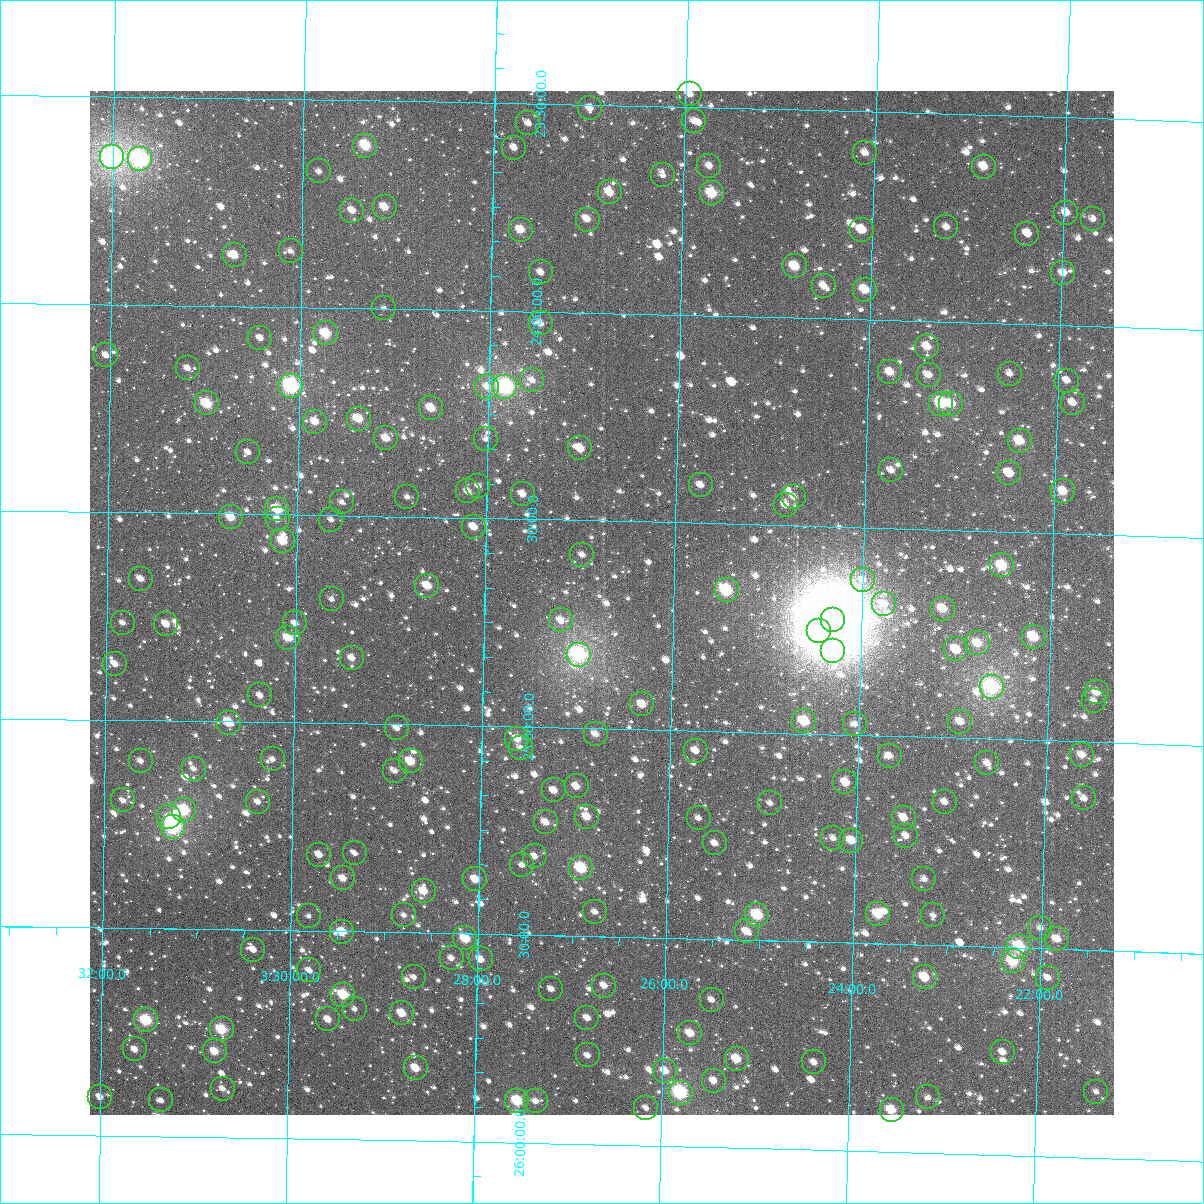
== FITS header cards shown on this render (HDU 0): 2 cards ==
NAXIS1  =                 1024
NAXIS2  =                 1024

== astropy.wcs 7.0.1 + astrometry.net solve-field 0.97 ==
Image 1024 x 1024 px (HDU 0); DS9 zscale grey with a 90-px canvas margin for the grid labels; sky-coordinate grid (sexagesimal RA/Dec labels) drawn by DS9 from the SOLVED WCS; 198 Tycho-2 reference stars matched to detected sources circled (green)
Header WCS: RA---TAN-SIP/DEC--TAN-SIP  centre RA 03:26:46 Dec +24:42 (51.69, +24.70 deg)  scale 8.66 arcsec/px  FOV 147.8' x 147.8'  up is +179 deg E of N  parity flipped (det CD > 0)
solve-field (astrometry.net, Tycho-2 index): VERIFIED the header's WCS against the Tycho-2 star catalogue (verified at 6 index scales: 17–198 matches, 0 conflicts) and refined it, rather than solving blind
Solved WCS: RA---TAN-SIP/DEC--TAN-SIP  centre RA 03:26:46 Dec +24:42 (51.69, +24.70 deg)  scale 8.66 arcsec/px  FOV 147.8' x 147.9'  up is +179 deg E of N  parity flipped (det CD > 0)
The solver's refit moves the header's centre by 1.1 arcsec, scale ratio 1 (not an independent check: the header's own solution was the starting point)
Tycho-2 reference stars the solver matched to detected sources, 198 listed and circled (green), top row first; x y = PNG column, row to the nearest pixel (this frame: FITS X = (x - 90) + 1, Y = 1024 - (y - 91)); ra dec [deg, ICRS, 3 dp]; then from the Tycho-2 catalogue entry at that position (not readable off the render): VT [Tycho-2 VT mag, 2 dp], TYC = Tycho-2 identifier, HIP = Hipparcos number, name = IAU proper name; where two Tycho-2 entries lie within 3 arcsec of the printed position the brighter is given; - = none
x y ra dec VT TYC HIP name
690 94 51.488 +23.468 11.03 1797-1193-1 - -
590 108 51.750 +23.508 11.54 1797-859-1 - -
694 121 51.476 +23.533 11.58 1797-923-1 - -
528 123 51.910 +23.548 11.49 1797-1001-1 - -
365 146 52.337 +23.609 9.46 1798-731-1 - -
514 148 51.946 +23.607 11.60 1797-897-1 - -
865 153 51.025 +23.599 11.36 1797-524-1 - -
112 157 53.003 +23.647 7.45 1798-588-1 - -
140 159 52.927 +23.650 8.08 1798-1012-1 16440 -
709 166 51.433 +23.640 11.49 1797-675-1 - -
984 167 50.713 +23.624 10.53 1797-410-1 - -
319 171 52.458 +23.673 11.58 1798-646-1 - -
663 175 51.555 +23.666 11.68 1797-933-1 - -
610 192 51.693 +23.709 10.27 1797-1269-1 - -
712 193 51.425 +23.706 9.58 1797-1369-1 - -
385 207 52.284 +23.756 10.85 1797-801-1 - -
352 211 52.368 +23.766 11.39 1798-931-1 - -
1066 213 50.493 +23.729 10.94 1797-250-1 - -
1093 219 50.422 +23.742 11.38 1797-296-1 - -
588 220 51.749 +23.777 10.95 1797-1173-1 16072 -
946 227 50.806 +23.771 11.28 1797-504-1 - -
521 230 51.925 +23.804 10.43 1797-1503-1 - -
862 230 51.027 +23.785 10.94 1797-216-3 15844 -
1027 234 50.593 +23.782 10.93 1797-480-1 - -
291 251 52.529 +23.866 11.65 1798-1167-1 - -
235 255 52.676 +23.878 10.69 1798-788-1 - -
795 266 51.202 +23.876 9.86 1797-705-1 - -
541 272 51.870 +23.906 11.44 1797-1185-1 - -
1063 273 50.496 +23.874 11.18 1797-322-1 - -
824 286 51.124 +23.921 10.99 1797-1163-1 - -
865 290 51.016 +23.928 10.19 1797-418-1 - -
384 308 52.280 +23.999 11.79 1797-911-1 - -
541 323 51.867 +24.028 11.53 1797-759-1 - -
326 333 52.433 +24.062 9.62 1798-918-1 - -
260 338 52.605 +24.076 11.76 1798-597-1 - -
927 347 50.848 +24.061 10.68 1797-382-1 - -
106 355 53.011 +24.123 11.43 1798-159-1 - -
188 368 52.795 +24.151 11.91 1798-367-1 - -
890 372 50.944 +24.124 10.58 1797-162-1 - -
1010 374 50.629 +24.120 11.49 1797-76-1 - -
929 375 50.841 +24.129 11.36 1797-190-1 - -
532 380 51.886 +24.166 11.57 1797-1481-1 - -
1067 381 50.477 +24.133 11.49 1797-60-1 - -
291 386 52.522 +24.190 8.25 1798-331-1 16295 -
487 387 52.005 +24.183 12.18 1797-1155-1 - -
505 387 51.957 +24.183 7.98 1797-657-1 16132 -
207 403 52.743 +24.235 9.56 1798-697-1 - -
1073 403 50.460 +24.185 11.12 1797-370-1 - -
941 404 50.807 +24.199 10.30 1797-212-1 - -
951 404 50.780 +24.196 10.17 1797-160-1 - -
431 408 52.152 +24.238 11.18 1797-837-1 - -
359 419 52.342 +24.266 10.19 1798-531-1 - -
315 422 52.456 +24.275 10.65 1798-764-1 - -
386 438 52.269 +24.312 10.65 1797-935-1 - -
486 439 52.005 +24.309 12.02 1797-1131-1 - -
1020 441 50.597 +24.281 10.22 1797-284-1 - -
580 448 51.756 +24.327 10.39 1797-967-1 16074 -
248 452 52.633 +24.351 12.07 1798-211-1 - -
891 470 50.933 +24.361 11.71 1797-192-1 - -
1009 473 50.622 +24.359 10.72 1797-464-1 - -
701 485 51.435 +24.409 11.14 1801-1502-1 - -
478 486 52.022 +24.422 11.87 1801-1468-1 - -
468 491 52.050 +24.436 11.22 1801-1718-1 - -
1063 491 50.478 +24.398 10.20 1801-643-1 - -
523 494 51.905 +24.440 11.21 1801-1425-1 - -
407 497 52.210 +24.452 12.02 1801-1583-1 - -
794 497 51.189 +24.432 11.54 1801-1735-1 - -
342 502 52.383 +24.467 11.77 1802-1154-1 - -
786 505 51.210 +24.450 11.22 1801-1656-1 - -
277 509 52.553 +24.487 9.60 1802-1226-1 16305 -
231 517 52.675 +24.508 10.15 1802-1028-1 - -
278 519 52.552 +24.512 11.83 1802-622-1 - -
331 520 52.410 +24.510 11.80 1802-1190-1 - -
474 527 52.033 +24.521 10.77 1801-1402-1 - -
283 541 52.537 +24.563 10.06 1802-1196-1 - -
582 555 51.745 +24.583 11.56 1801-1072-1 - -
1002 565 50.633 +24.582 9.62 1801-616-1 - -
141 579 52.911 +24.660 11.45 1802-1304-1 - -
863 580 51.001 +24.626 12.05 1801-470-1 - -
427 586 52.152 +24.665 10.52 1801-1324-1 - -
727 590 51.360 +24.661 9.16 1801-806-1 - -
332 599 52.406 +24.701 11.88 1802-570-1 - -
884 604 50.943 +24.683 11.40 1801-296-1 - -
943 609 50.787 +24.690 10.19 1801-38-1 - -
561 620 51.798 +24.742 11.24 1801-1449-1 - -
833 620 51.077 +24.724 5.64 1801-1864-1 15861 -
123 623 52.957 +24.767 11.55 1802-1218-1 - -
295 623 52.502 +24.761 11.71 1802-496-1 - -
166 624 52.842 +24.767 11.05 1802-30-1 - -
819 631 51.114 +24.753 10.32 1801-1120-1 - -
1034 637 50.544 +24.752 9.85 1801-412-1 - -
288 638 52.518 +24.797 10.10 1802-452-1 - -
978 643 50.691 +24.771 10.58 1801-550-1 - -
956 649 50.748 +24.787 10.83 1801-300-1 - -
833 651 51.073 +24.799 9.42 1801-36-1 - -
579 655 51.747 +24.824 8.33 1801-822-1 16071 -
352 658 52.349 +24.842 10.96 1802-928-1 - -
115 664 52.977 +24.865 10.96 1802-1358-1 - -
992 687 50.650 +24.875 8.47 1801-629-1 - -
1097 692 50.373 +24.880 10.97 1801-440-1 - -
260 695 52.591 +24.936 11.52 1802-1118-1 - -
1094 701 50.380 +24.901 11.64 1801-660-1 - -
642 704 51.577 +24.939 10.47 1801-1755-1 - -
804 721 51.145 +24.970 9.66 1801-686-1 - -
960 722 50.732 +24.961 11.24 1801-637-1 - -
229 723 52.673 +25.003 10.23 1802-1214-1 - -
855 724 51.012 +24.973 11.43 1801-545-1 - -
397 728 52.226 +25.009 11.90 1801-720-1 - -
596 734 51.698 +25.013 11.15 1801-804-1 - -
517 739 51.906 +25.028 10.51 1801-716-1 - -
521 748 51.896 +25.050 11.54 1801-1509-1 - -
696 751 51.432 +25.047 11.02 1801-1445-1 - -
1082 755 50.406 +25.031 11.36 1801-244-1 - -
890 756 50.916 +25.048 11.55 1801-374-1 - -
273 759 52.555 +25.089 11.70 1802-1410-1 - -
141 761 52.905 +25.098 12.17 1802-1420-1 - -
411 761 52.188 +25.088 10.22 1801-1437-1 - -
987 763 50.657 +25.058 11.55 1801-574-1 - -
194 769 52.764 +25.114 11.77 1802-1236-1 - -
395 771 52.228 +25.112 12.80 1801-1767-1 - -
845 782 51.032 +25.114 10.43 1801-264-1 - -
577 786 51.746 +25.140 10.79 1801-1748-1 - -
554 790 51.806 +25.151 10.90 1801-1415-1 - -
1084 798 50.397 +25.136 11.36 1801-168-1 - -
123 800 52.950 +25.193 11.68 1802-1462-1 - -
258 802 52.592 +25.192 11.94 1802-752-1 - -
945 802 50.767 +25.155 11.22 1801-48-1 - -
770 803 51.231 +25.170 11.52 1801-1224-1 - -
184 810 52.789 +25.215 9.12 1802-370-1 - -
169 817 52.828 +25.233 11.24 1802-878-1 - -
587 817 51.717 +25.213 10.61 1801-952-1 - -
699 818 51.419 +25.210 11.58 1801-1346-1 - -
904 818 50.874 +25.196 10.90 1801-268-1 - -
546 822 51.826 +25.228 10.92 1801-1386-1 - -
173 827 52.816 +25.255 8.16 1802-378-1 16407 -
906 836 50.867 +25.239 11.54 1801-424-1 - -
833 838 51.060 +25.250 12.33 1801-448-1 - -
851 841 51.012 +25.254 10.57 1801-280-1 - -
715 843 51.375 +25.269 11.72 1801-982-1 - -
355 853 52.332 +25.312 11.92 1802-164-1 - -
319 855 52.427 +25.317 11.14 1802-22-1 - -
535 856 51.853 +25.311 11.66 1801-1392-1 - -
522 865 51.886 +25.332 11.52 1801-1499-1 - -
581 868 51.730 +25.336 9.22 1801-1388-1 - -
343 878 52.363 +25.373 10.71 1802-98-1 - -
475 879 52.010 +25.369 10.28 1801-1602-1 - -
924 879 50.815 +25.342 11.51 1801-330-1 - -
424 891 52.147 +25.400 10.40 1801-1314-1 - -
595 912 51.689 +25.442 11.50 1801-732-1 - -
878 914 50.935 +25.429 9.96 1801-332-1 - -
404 915 52.199 +25.459 11.86 1801-984-1 - -
757 915 51.257 +25.439 9.42 1801-910-1 - -
933 915 50.789 +25.428 12.10 1801-356-1 - -
309 916 52.452 +25.465 12.12 1802-1143-1 - -
1040 928 50.503 +25.451 11.74 1801-531-1 - -
747 931 51.284 +25.480 10.68 1801-1551-1 - -
342 932 52.362 +25.502 10.12 1802-1069-1 - -
465 938 52.033 +25.512 9.81 1801-1696-1 - -
1057 939 50.456 +25.476 10.81 1801-429-1 - -
1019 947 50.557 +25.498 9.19 1801-359-1 - -
253 950 52.598 +25.548 11.18 1802-945-1 - -
452 958 52.069 +25.560 11.54 1801-1018-1 - -
481 959 51.992 +25.562 10.94 1801-926-1 - -
1013 961 50.573 +25.532 9.47 1801-417-1 - -
309 970 52.447 +25.596 11.50 1802-1065-1 - -
414 977 52.169 +25.608 12.57 1801-1152-1 - -
925 977 50.806 +25.578 10.12 1801-505-1 - -
1048 978 50.478 +25.570 12.27 1801-415-1 - -
604 986 51.660 +25.618 11.38 1801-1166-1 - -
551 989 51.801 +25.629 11.55 1801-1062-1 - -
343 995 52.356 +25.652 9.49 1802-1093-1 - -
712 1000 51.373 +25.646 11.61 1801-1006-1 - -
355 1009 52.324 +25.687 11.99 1801-1291-1 - -
402 1013 52.199 +25.695 10.40 1801-1351-1 - -
587 1018 51.703 +25.697 11.05 1801-1357-1 - -
328 1019 52.395 +25.713 11.15 1802-1051-1 - -
146 1020 52.882 +25.722 9.11 1802-1343-1 16429 -
222 1029 52.680 +25.741 9.47 1802-15-1 - -
690 1033 51.428 +25.728 10.40 1801-1311-1 - -
135 1049 52.911 +25.792 10.83 1802-597-1 - -
215 1051 52.697 +25.794 10.41 1802-165-1 - -
1003 1052 50.592 +25.752 11.28 1801-393-1 - -
588 1055 51.700 +25.787 11.38 1801-1201-1 - -
737 1059 51.302 +25.787 10.20 1801-883-1 - -
814 1062 51.095 +25.790 11.20 1801-371-1 - -
416 1068 52.159 +25.826 10.53 1801-1061-1 - -
665 1071 51.493 +25.820 10.60 1801-1107-1 - -
714 1081 51.362 +25.841 11.33 1801-1261-1 - -
223 1089 52.674 +25.883 12.04 1802-447-1 - -
1096 1092 50.340 +25.840 11.62 1801-473-1 - -
681 1093 51.450 +25.871 8.52 1801-1271-1 15980 -
100 1097 53.002 +25.907 11.19 1802-525-1 - -
928 1097 50.787 +25.866 11.64 1801-263-1 - -
161 1100 52.838 +25.914 11.81 1802-879-1 - -
517 1101 51.885 +25.900 9.33 1801-1073-1 - -
536 1101 51.837 +25.899 11.26 1801-1209-1 - -
646 1108 51.541 +25.910 11.72 1801-1213-1 - -
892 1110 50.885 +25.899 9.77 1801-185-1 - -